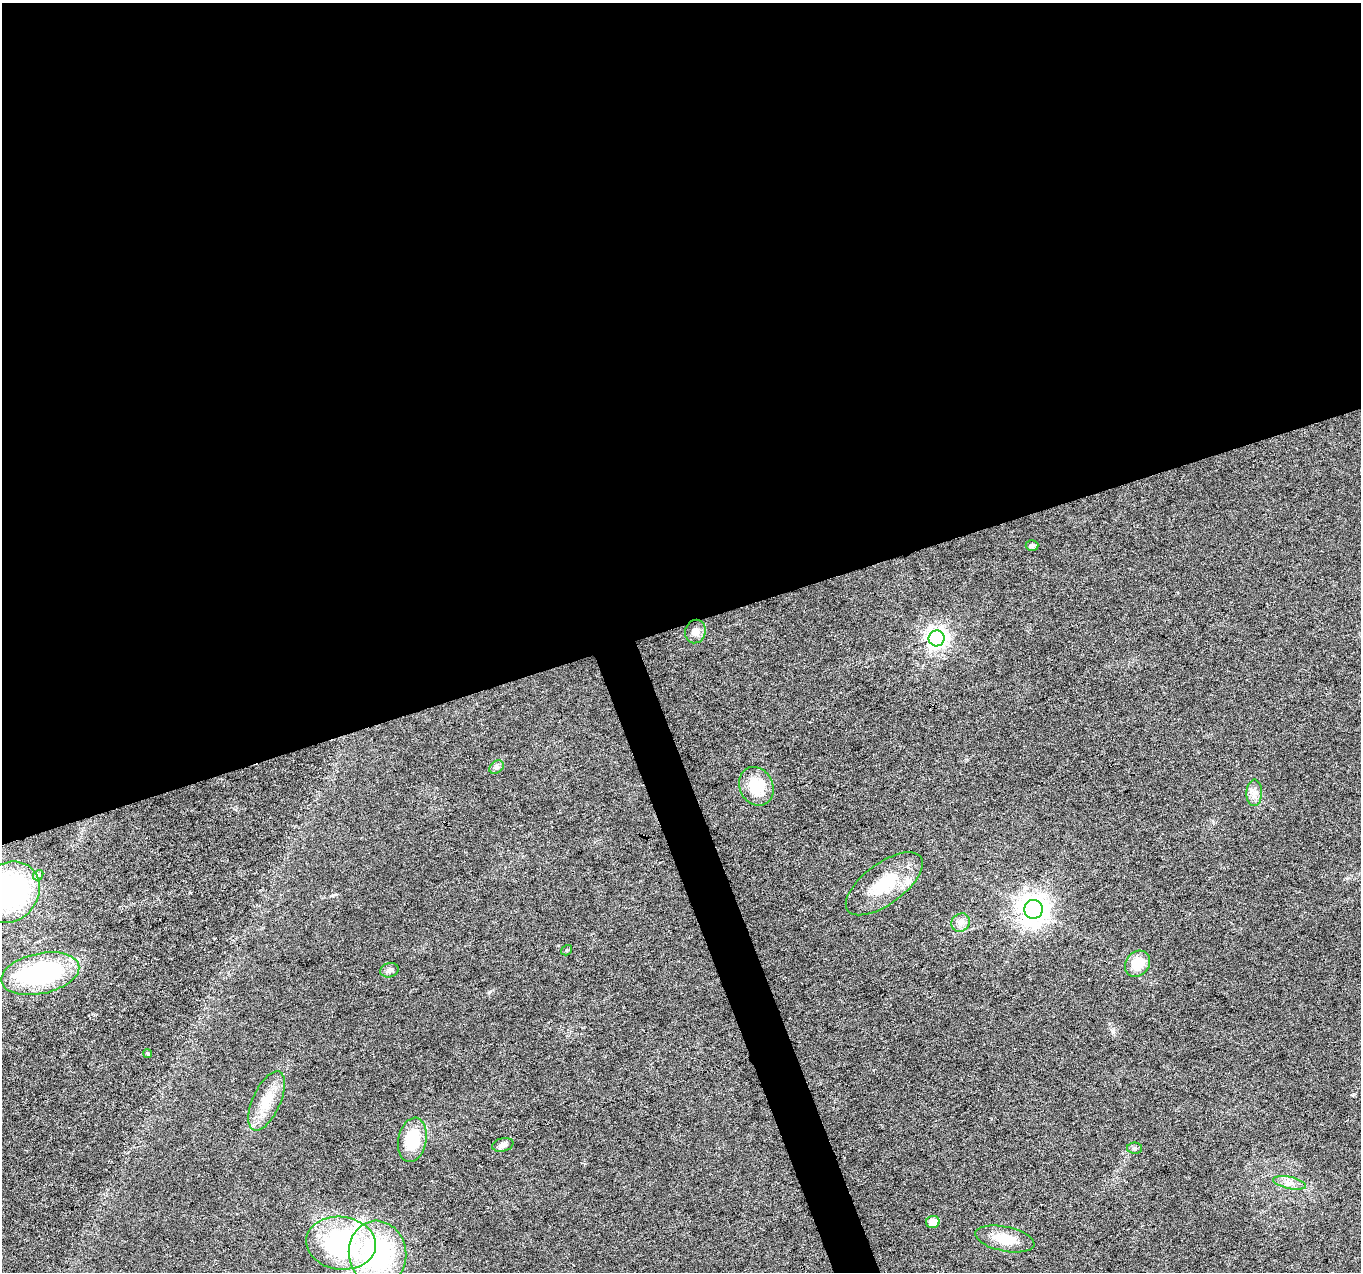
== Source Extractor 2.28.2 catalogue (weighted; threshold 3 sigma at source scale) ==
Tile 2 of 4 x 4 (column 2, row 1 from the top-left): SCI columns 1361-2719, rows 3931-5200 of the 5437 x 5268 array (HDU 1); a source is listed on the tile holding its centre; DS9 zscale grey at full resolution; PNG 1363 x 1274 px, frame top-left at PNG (2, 3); each listed source drawn as its Kron ellipse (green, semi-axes under 4 px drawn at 4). Shown black and unused: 51% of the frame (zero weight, under 3 of 6 exposures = <1% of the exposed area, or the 3 px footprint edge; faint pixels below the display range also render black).
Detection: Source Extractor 2.28.2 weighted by HDU 2 'WHT'; one run over the whole footprint, this tile lists its part. Background 0.0284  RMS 0.0027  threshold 0.0112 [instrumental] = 3 sigma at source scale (4.09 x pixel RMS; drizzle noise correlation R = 1.36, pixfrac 0.8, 0.0396/0.0396 arcsec/px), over >= 5 px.
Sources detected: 26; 1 inside a brighter listed object's ellipse — not listed separately; the other 25 listed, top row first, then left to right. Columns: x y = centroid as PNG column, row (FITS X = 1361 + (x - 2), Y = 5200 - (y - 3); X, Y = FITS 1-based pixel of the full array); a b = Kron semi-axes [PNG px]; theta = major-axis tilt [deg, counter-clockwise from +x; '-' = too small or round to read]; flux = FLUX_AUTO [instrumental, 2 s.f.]
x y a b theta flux
1032 546 6 5 - 0.76
695 632 12 10 75 1.8
937 638 8 8 - 150
496 767 8 6 37 0.69
756 786 20 16 -63 8.5
1254 793 13 8 89 1.7
38 875 5 4 - 0.5
884 884 45 20 36 12
9 892 33 28 43 44
1033 909 9 9 - 340
961 923 10 8 42 1.3
567 950 6 4 35 0.35
1137 964 14 11 52 5.4
389 970 9 7 14 1.1
40 974 40 20 12 40
148 1054 4 3 - 0.7
267 1101 32 14 65 6.3
412 1140 22 14 79 10
503 1145 11 6 14 1.4
1135 1148 7 5 -1 0.5
1289 1183 16 6 -13 1.7
933 1222 7 6 - 2.8
1005 1239 30 12 -12 5.9
341 1243 35 26 -7 37
377 1253 32 28 -79 41
Isophote crosses this tile's border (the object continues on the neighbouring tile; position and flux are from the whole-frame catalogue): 1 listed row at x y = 9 892
Unlisted compact peaks at least as high as the median listed source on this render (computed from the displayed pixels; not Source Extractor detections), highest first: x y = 489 992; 1113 1032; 333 895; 190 893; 1352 1095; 558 945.